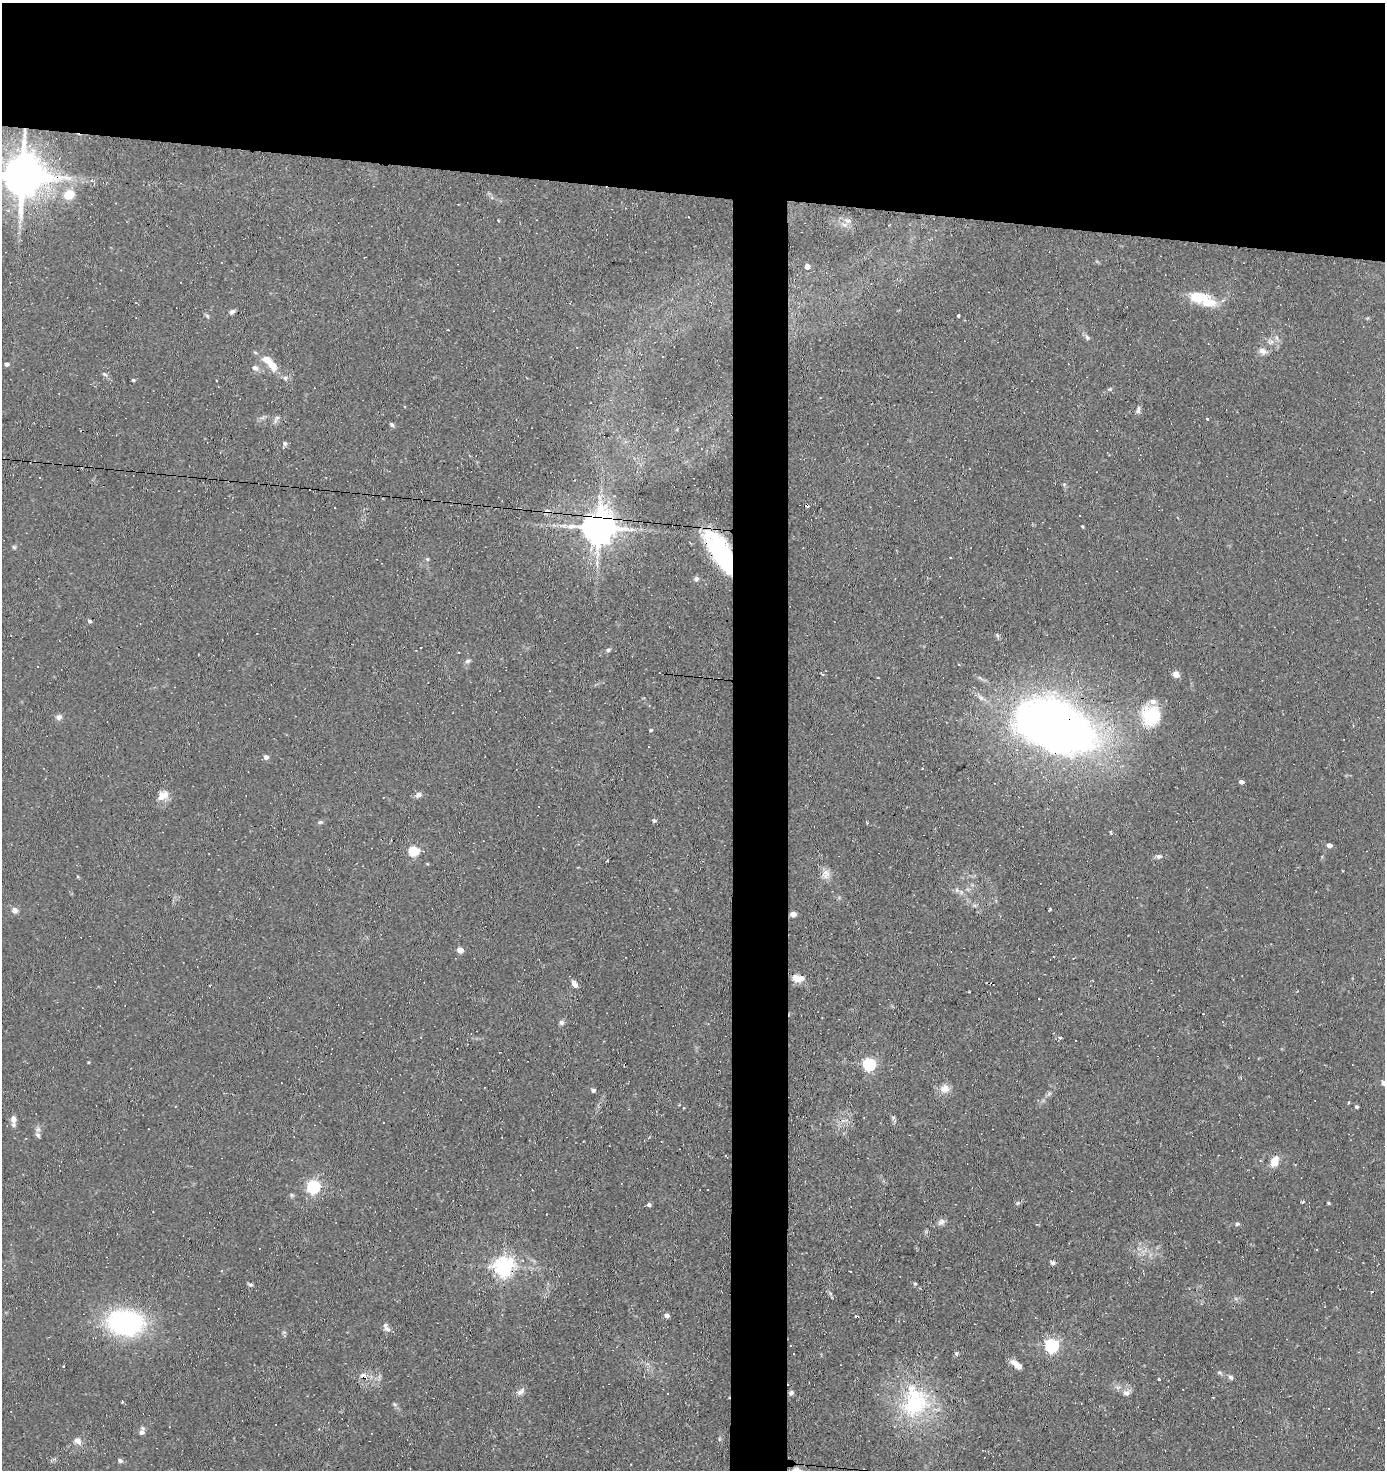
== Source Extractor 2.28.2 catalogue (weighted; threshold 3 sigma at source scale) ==
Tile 2 of 3 x 3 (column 2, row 1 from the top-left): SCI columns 1484-2866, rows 2936-4403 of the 4431 x 4403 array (HDU 1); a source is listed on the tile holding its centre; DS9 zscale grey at full resolution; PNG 1387 x 1472 px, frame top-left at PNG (2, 3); no overlay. Shown black and unused: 17% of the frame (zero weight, under 2 of 3 exposures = <1% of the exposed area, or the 3 px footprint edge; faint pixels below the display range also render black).
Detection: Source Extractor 2.28.2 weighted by HDU 2 'WHT'; one run over the whole footprint, this tile lists its part. Background 0.154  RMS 0.0067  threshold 0.03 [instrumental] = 3 sigma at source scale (4.5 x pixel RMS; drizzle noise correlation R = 1.50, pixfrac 1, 0.05/0.05 arcsec/px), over >= 5 px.
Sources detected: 127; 14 cosmic-ray / hot-pixel residue — not listed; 6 inside a brighter listed object's ellipse — not listed separately; the other 107 listed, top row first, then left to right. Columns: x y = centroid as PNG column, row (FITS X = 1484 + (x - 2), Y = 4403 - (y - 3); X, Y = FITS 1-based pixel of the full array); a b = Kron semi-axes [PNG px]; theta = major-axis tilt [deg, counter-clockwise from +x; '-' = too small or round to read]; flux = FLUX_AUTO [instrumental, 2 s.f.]
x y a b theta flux
22 176 13 12 - 3100
69 194 14 11 27 12
844 225 11 7 -20 3.4
808 266 3 3 - 84
1197 296 27 14 -2 18
232 312 7 5 31 1.9
958 315 3 3 - 2
207 316 7 5 -46 1.1
1087 337 8 6 -42 1.8
1270 342 10 7 -9 3.4
1263 351 13 9 -22 3.8
255 352 6 3 -20 0.84
7 364 5 4 - 2.3
272 365 20 10 -50 9.9
255 368 10 7 -29 2.9
104 374 8 5 -27 1.5
133 380 4 3 - 1
216 381 3 2 - 0.83
1110 389 6 4 18 0.92
1138 410 10 5 85 2
276 419 13 5 62 2.1
1207 419 3 3 - 0.74
392 424 6 5 - 1.3
285 443 6 5 - 1.9
1082 526 3 3 - 0.76
599 527 11 10 - 1600
14 547 5 5 - 1
720 552 42 16 -60 83
427 559 5 5 - 0.94
696 579 6 6 - 1.9
89 621 5 4 - 1.6
997 635 8 4 -55 0.99
608 650 6 5 - 1.3
468 661 8 5 13 1.6
1176 674 7 7 - 4.8
1151 716 26 24 -56 32
59 717 8 7 - 2.4
1055 727 60 35 -19 690
651 730 4 3 - 0.96
266 757 5 5 - 3.1
1241 782 5 4 - 2.5
163 795 16 11 36 6.6
418 795 8 7 - 2.4
654 821 5 5 - 1.2
320 822 7 5 2 1.2
1329 845 5 5 - 3.1
414 851 6 5 - 44
1159 856 8 6 -4 2
826 874 14 11 70 5.1
972 885 5 5 - 1
961 892 8 4 -55 1.9
996 900 5 4 - 1
975 905 6 5 - 1.4
1050 909 4 3 - 0.95
14 910 8 7 - 3
793 914 5 5 - 4.1
460 950 5 4 - 8.7
798 978 16 9 -9 7
575 984 10 5 -53 3
1038 999 2 2 - 1.2
561 1022 6 6 - 1.9
1060 1038 5 3 - 0.88
88 1062 4 3 - 0.56
869 1064 6 6 - 100
1384 1083 7 7 - 2.1
945 1088 13 12 - 5.7
593 1090 4 4 - 2.5
1049 1093 6 5 - 1.3
1349 1102 3 3 - 1.4
1357 1107 4 4 - 1.2
13 1119 9 7 89 4.3
38 1135 9 6 -50 2
1275 1161 15 9 70 7.4
313 1187 6 6 - 120
292 1195 6 5 - 1.1
1302 1202 4 3 - 0.77
1018 1203 6 4 45 1
1328 1203 4 3 - 0.81
649 1205 5 4 - 2
942 1222 12 6 56 2.5
1237 1224 6 5 - 1.4
1053 1262 5 4 - 2.4
504 1266 7 7 - 390
915 1283 5 4 - 0.98
250 1284 8 4 -7 1.1
830 1293 6 4 -19 1.1
666 1315 4 4 - 3.6
125 1323 42 29 -5 97
386 1327 14 6 -61 2.8
284 1332 6 4 18 0.91
1052 1345 6 6 - 140
956 1353 6 5 - 1
1016 1365 13 5 -37 6.6
64 1366 3 2 - 0.71
1220 1372 8 5 -22 1.4
1231 1377 7 6 - 1.6
1158 1378 3 3 - 5.7
521 1391 14 6 43 3.2
791 1393 6 5 - 1.8
1127 1393 12 8 25 3.4
122 1402 4 3 - 0.58
394 1404 6 4 -45 1
916 1404 47 33 33 62
142 1432 8 5 78 3.5
719 1439 6 4 89 0.92
77 1441 12 8 -43 3.8
120 1461 7 5 -18 1.6
Overlapping masked pixels (flux is a lower limit): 5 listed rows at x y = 22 176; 599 527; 720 552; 1055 727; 504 1266
Isophote crosses this tile's border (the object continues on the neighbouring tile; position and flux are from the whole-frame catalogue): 2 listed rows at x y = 22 176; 1384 1083